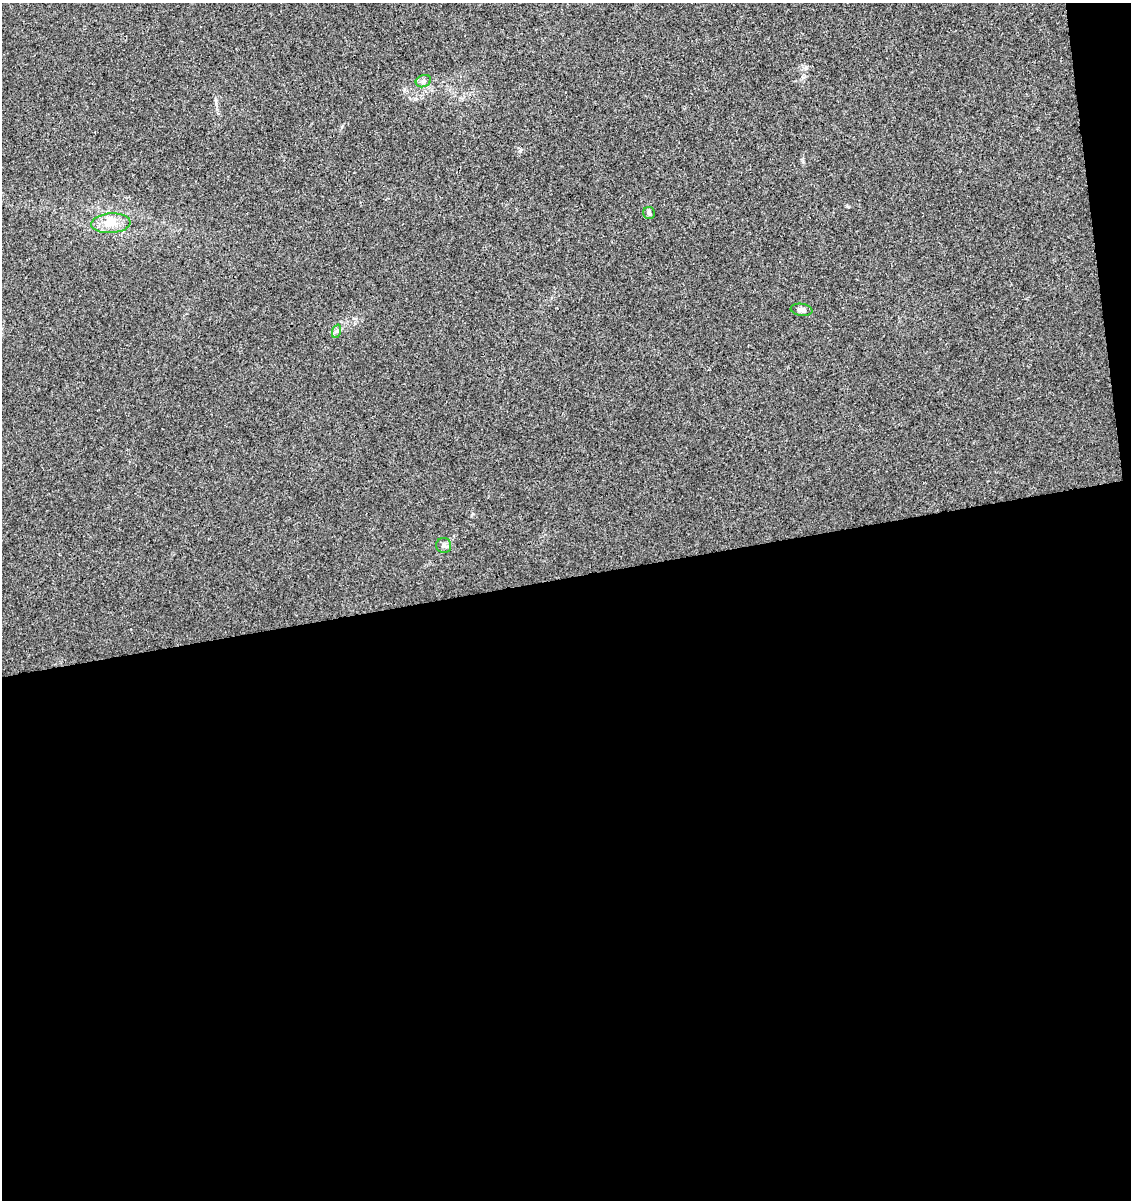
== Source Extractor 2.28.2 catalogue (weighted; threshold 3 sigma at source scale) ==
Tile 16 of 4 x 4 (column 4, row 4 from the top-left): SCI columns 3465-4593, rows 58-1255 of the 4626 x 4904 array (HDU 1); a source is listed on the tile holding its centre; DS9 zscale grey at full resolution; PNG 1133 x 1202 px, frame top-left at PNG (2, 3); each listed source drawn as its Kron ellipse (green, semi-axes under 4 px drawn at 4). Shown black and unused: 53% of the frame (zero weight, under 3 of 4 exposures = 5% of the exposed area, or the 3 px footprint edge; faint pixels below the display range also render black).
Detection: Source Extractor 2.28.2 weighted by HDU 2 'WHT'; one run over the whole footprint, this tile lists its part. Background 0.00448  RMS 0.0026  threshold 0.0118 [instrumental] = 3 sigma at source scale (4.5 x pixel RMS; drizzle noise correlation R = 1.50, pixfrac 1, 0.0396/0.0396 arcsec/px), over >= 5 px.
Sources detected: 6; all 6 listed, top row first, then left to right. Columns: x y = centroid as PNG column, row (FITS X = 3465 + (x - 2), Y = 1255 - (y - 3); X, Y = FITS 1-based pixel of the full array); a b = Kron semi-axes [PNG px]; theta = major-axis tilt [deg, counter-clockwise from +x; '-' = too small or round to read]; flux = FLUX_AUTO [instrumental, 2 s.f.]
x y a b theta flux
423 81 8 6 20 0.76
649 213 6 6 - 0.56
111 223 19 10 4 3.5
802 310 11 6 -8 0.99
337 331 7 4 71 0.56
444 545 8 7 - 0.84